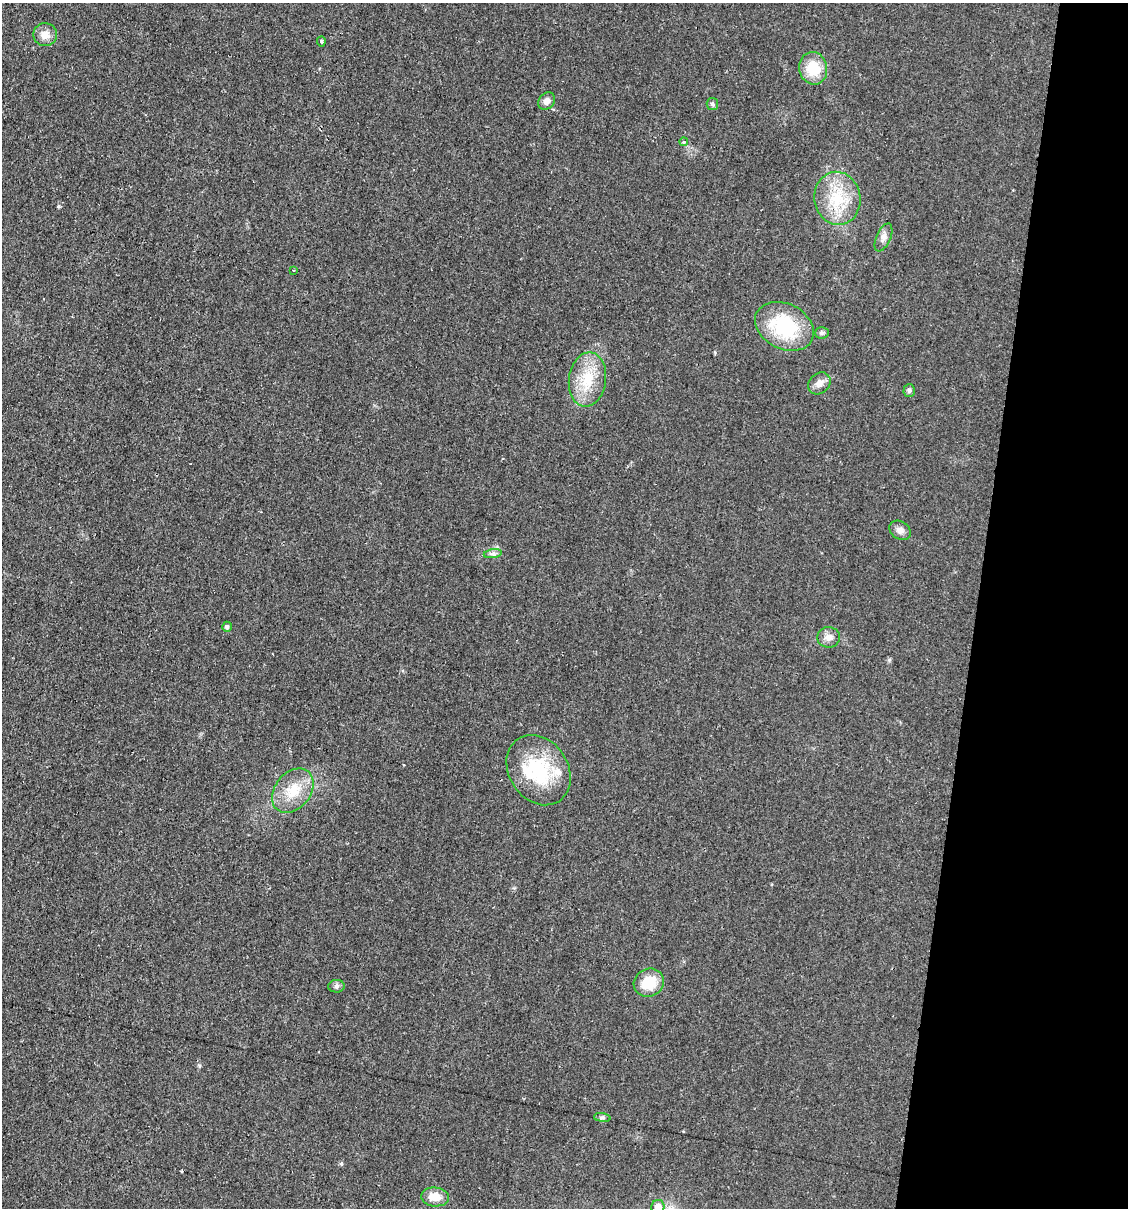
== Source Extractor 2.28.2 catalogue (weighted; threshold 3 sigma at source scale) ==
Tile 8 of 4 x 4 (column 4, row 2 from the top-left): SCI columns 3611-4736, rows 2415-3620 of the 4848 x 4828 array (HDU 1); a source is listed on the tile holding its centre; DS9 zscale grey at full resolution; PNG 1130 x 1210 px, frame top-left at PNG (2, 3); each listed source drawn as its Kron ellipse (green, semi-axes under 4 px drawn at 4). Shown black and unused: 13% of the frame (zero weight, under 2 of 3 exposures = <1% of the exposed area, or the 3 px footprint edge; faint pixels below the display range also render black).
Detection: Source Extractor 2.28.2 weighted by HDU 2 'WHT'; one run over the whole footprint, this tile lists its part. Background 0.0329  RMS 0.0049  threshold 0.022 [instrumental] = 3 sigma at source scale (4.5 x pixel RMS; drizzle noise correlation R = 1.50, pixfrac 1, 0.05/0.05 arcsec/px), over >= 5 px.
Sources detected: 27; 1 inside a brighter object's white glare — neither listed nor drawn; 1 inside a brighter listed object's ellipse — not listed separately; the other 25 listed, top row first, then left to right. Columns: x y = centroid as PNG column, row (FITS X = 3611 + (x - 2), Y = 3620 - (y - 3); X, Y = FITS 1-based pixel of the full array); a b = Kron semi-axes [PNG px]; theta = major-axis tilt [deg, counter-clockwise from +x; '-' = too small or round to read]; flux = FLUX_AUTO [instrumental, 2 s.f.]
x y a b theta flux
45 35 12 11 - 4.5
321 41 5 3 - 0.71
813 68 16 14 -78 13
547 101 9 7 50 2.5
712 104 6 5 - 0.98
684 142 4 3 - 1.3
837 198 26 23 -81 20
883 237 15 7 66 2.6
293 270 3 2 - 0.81
784 326 31 22 -26 33
822 333 7 5 2 1
587 379 27 18 82 16
819 383 12 10 43 3.3
909 391 6 6 - 1.1
900 530 11 8 -34 2.8
493 554 9 4 9 1.4
227 627 5 5 - 1.3
829 637 11 10 - 3.2
539 770 37 29 -56 32
293 791 24 18 51 13
649 983 15 13 25 13
336 986 8 6 1 1.3
602 1118 8 4 -8 0.92
435 1197 14 9 -6 6.9
658 1207 7 6 - 5.5
Isophote crosses this tile's border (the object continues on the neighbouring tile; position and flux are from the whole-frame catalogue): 1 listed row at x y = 658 1207
Unlisted compact peaks at least as high as the median listed source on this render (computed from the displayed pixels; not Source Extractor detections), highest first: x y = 59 206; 889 660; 199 1066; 341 1164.